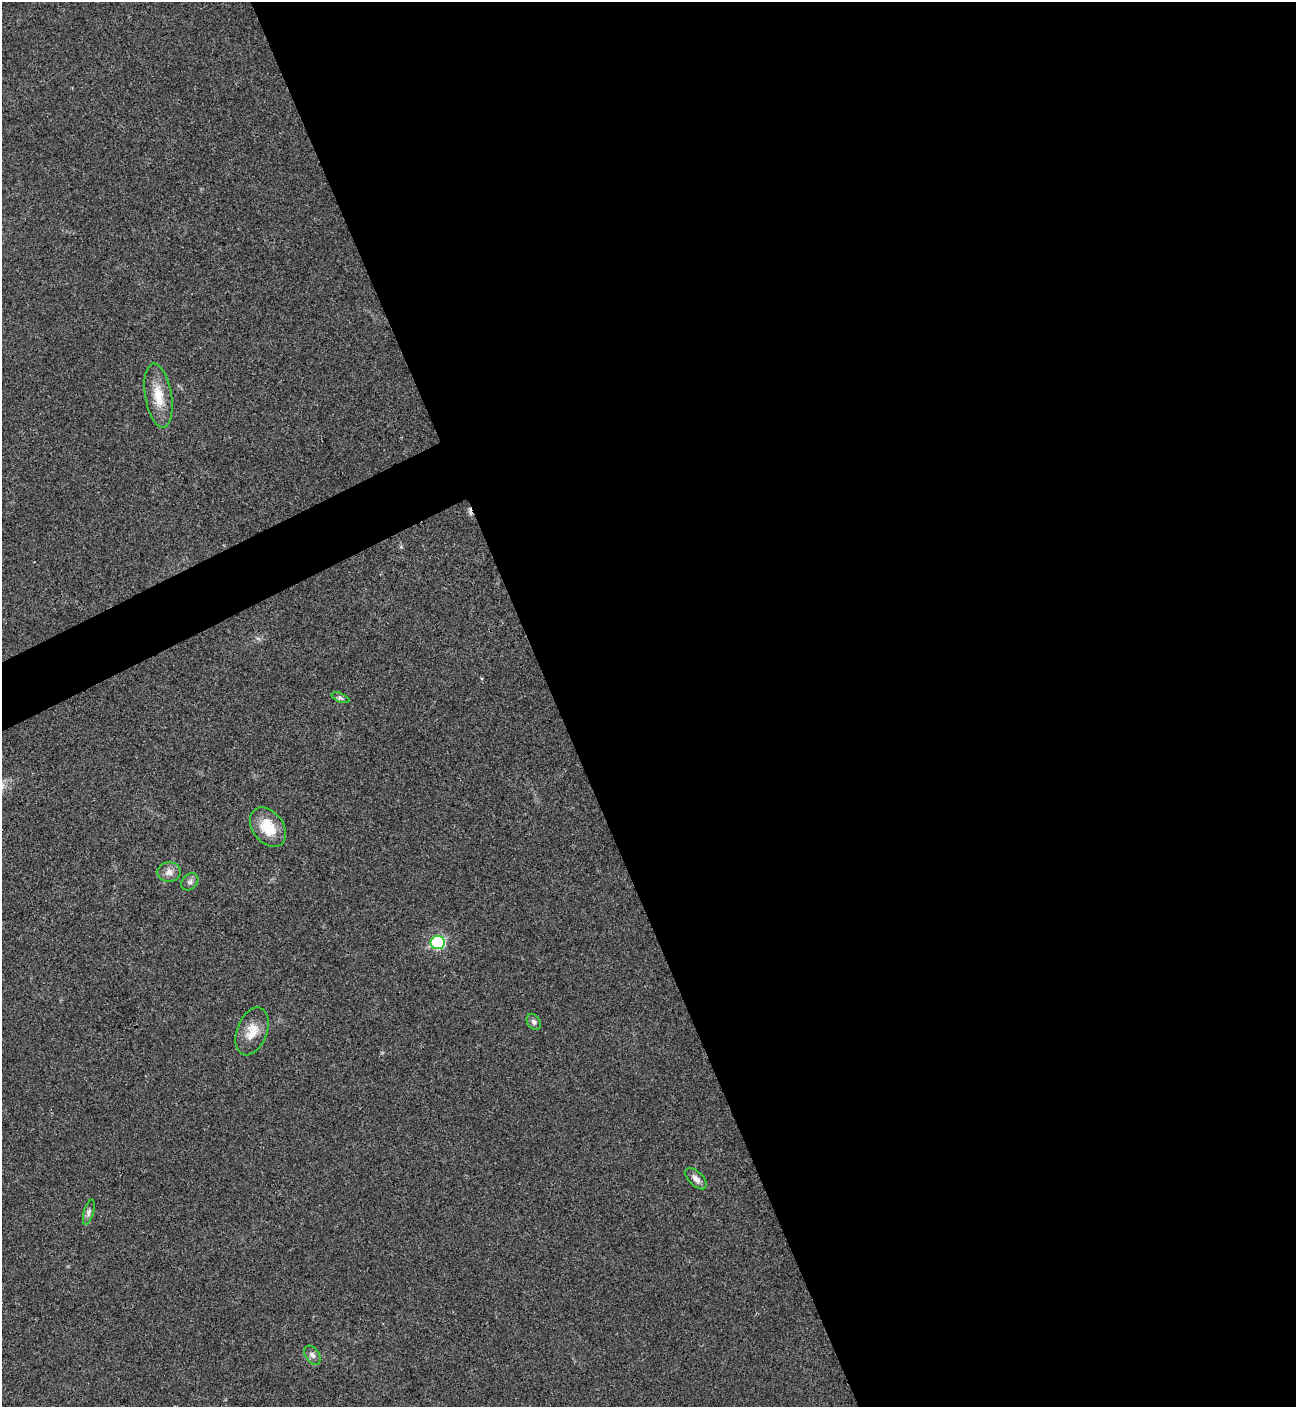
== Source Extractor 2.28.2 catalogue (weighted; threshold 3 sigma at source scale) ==
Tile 8 of 4 x 4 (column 4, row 2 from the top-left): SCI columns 4169-5462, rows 2814-4218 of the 5618 x 5630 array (HDU 1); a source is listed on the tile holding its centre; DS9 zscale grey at full resolution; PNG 1298 x 1409 px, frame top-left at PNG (2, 2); each listed source drawn as its Kron ellipse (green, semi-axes under 4 px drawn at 4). Shown black and unused: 59% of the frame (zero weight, under 3 of 4 exposures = <1% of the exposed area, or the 3 px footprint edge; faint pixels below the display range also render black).
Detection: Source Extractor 2.28.2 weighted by HDU 2 'WHT'; one run over the whole footprint, this tile lists its part. Background 0.0196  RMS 0.0055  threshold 0.0249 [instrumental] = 3 sigma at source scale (4.5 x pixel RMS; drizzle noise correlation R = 1.50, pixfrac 1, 0.05/0.05 arcsec/px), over >= 5 px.
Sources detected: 12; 1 cosmic-ray / hot-pixel residue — neither listed nor drawn; the other 11 listed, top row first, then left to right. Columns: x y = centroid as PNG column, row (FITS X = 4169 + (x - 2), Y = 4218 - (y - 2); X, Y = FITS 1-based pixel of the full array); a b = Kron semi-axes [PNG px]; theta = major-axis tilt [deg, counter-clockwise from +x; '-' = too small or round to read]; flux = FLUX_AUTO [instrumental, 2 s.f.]
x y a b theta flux
158 396 32 13 -80 12
340 698 9 4 -21 1.2
268 827 22 15 -52 14
169 872 12 10 4 3.5
190 882 9 7 44 1.9
438 943 7 6 - 55
534 1022 8 6 -56 1.6
252 1031 25 15 69 8.8
696 1179 13 7 -44 3.3
89 1212 13 5 74 1.8
312 1355 10 6 -55 2.2